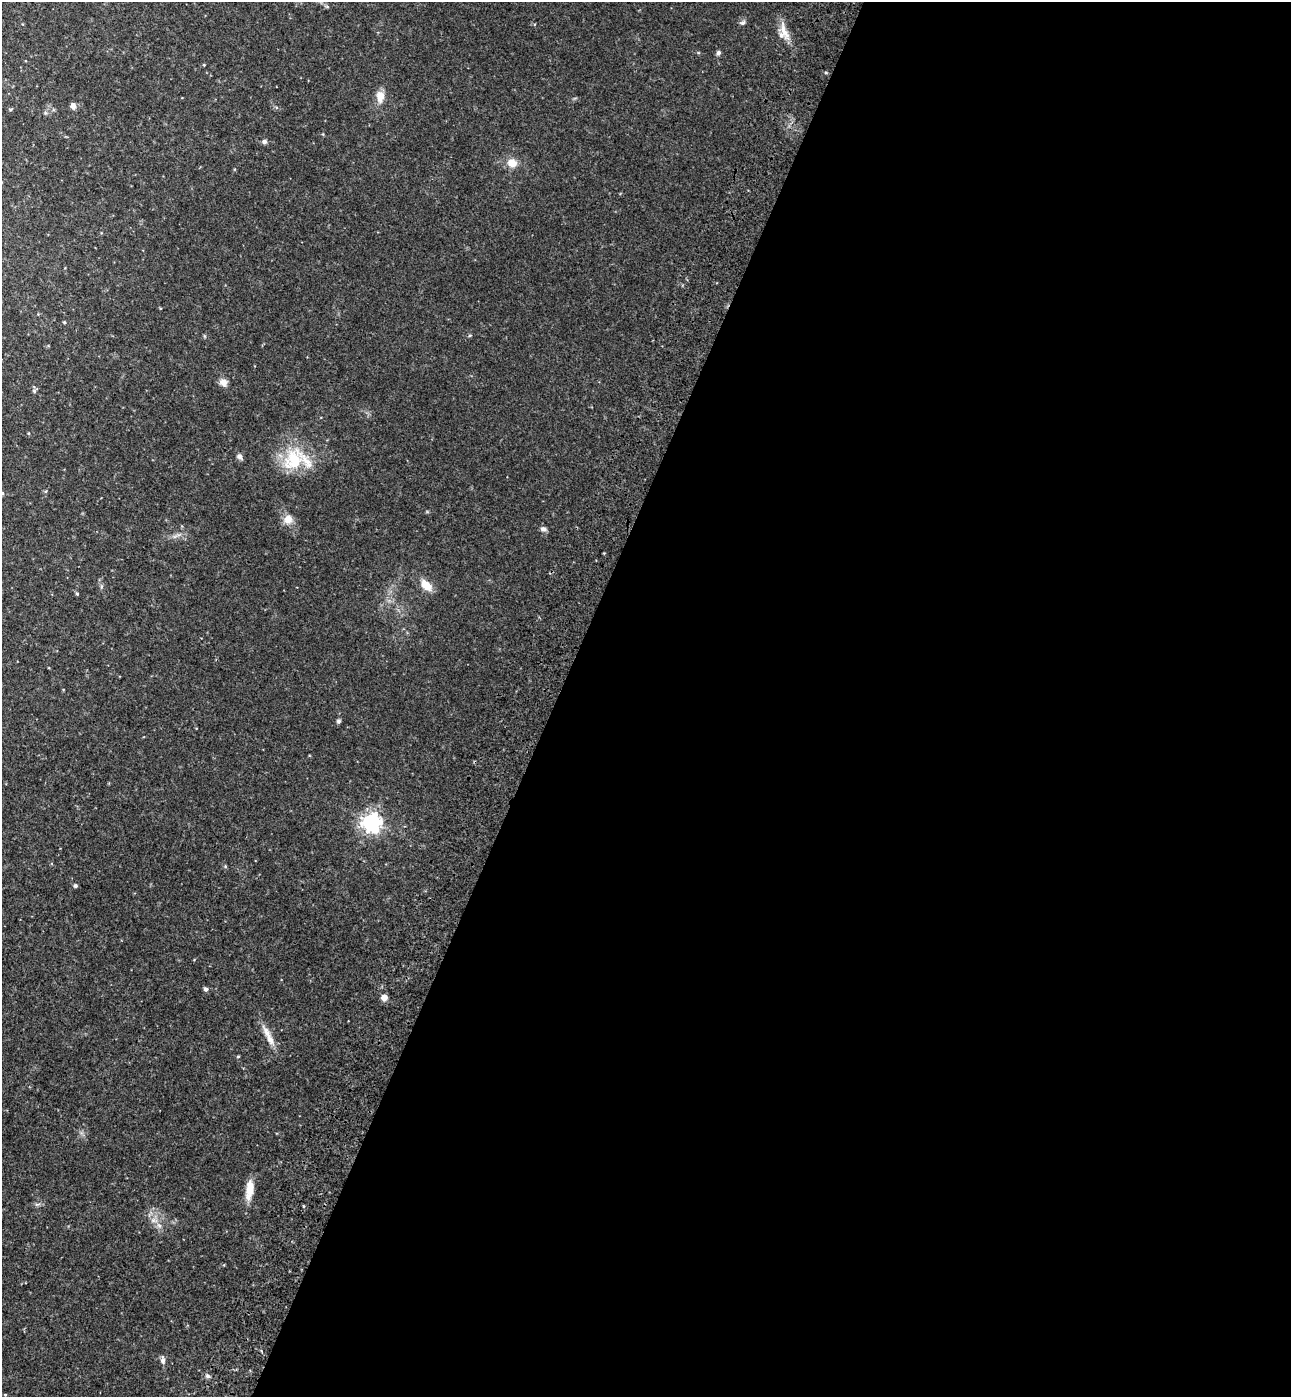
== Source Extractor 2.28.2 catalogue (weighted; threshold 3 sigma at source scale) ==
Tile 12 of 4 x 4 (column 4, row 3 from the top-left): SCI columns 4259-5547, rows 1458-2852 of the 5802 x 5712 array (HDU 1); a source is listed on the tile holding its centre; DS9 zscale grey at full resolution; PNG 1293 x 1399 px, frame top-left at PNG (2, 2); no overlay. Shown black and unused: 57% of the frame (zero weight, under 3 of 4 exposures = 6% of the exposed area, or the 3 px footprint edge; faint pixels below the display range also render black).
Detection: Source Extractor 2.28.2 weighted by HDU 2 'WHT'; one run over the whole footprint, this tile lists its part. Background 0.0388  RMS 0.0065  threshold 0.0294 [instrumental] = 3 sigma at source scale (4.5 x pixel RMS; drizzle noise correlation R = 1.50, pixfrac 1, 0.05/0.05 arcsec/px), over >= 5 px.
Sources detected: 40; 1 inside a brighter listed object's ellipse — not listed separately; the other 39 listed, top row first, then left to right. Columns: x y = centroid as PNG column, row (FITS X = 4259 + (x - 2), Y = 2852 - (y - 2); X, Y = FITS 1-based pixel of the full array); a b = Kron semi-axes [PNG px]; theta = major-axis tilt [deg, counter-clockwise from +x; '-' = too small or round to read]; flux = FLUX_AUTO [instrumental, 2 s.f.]
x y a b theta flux
327 7 6 4 -19 0.89
743 23 8 6 23 1.6
784 31 27 10 -71 8.5
718 53 6 5 - 1.5
204 65 4 3 - 0.59
380 96 14 9 89 6.9
73 106 7 6 - 3.5
10 110 5 4 - 0.78
264 141 6 5 - 2
512 163 10 9 - 8.1
64 322 4 3 - 0.8
470 335 5 4 - 0.71
204 336 6 3 -71 0.65
223 382 11 9 -34 3.7
34 391 7 5 61 1.3
28 433 4 4 - 0.6
239 456 8 6 -53 2.3
293 460 31 27 70 30
2 493 5 4 - 0.83
288 519 13 12 - 5.8
543 529 8 6 -15 2
176 536 16 4 19 2.4
426 585 14 9 -45 9
77 594 4 4 - 0.83
338 721 6 5 - 1.2
371 822 7 7 - 350
225 866 6 3 -73 0.7
75 886 4 4 - 1.4
205 989 6 5 - 1.5
384 997 6 6 - 4.5
267 1032 24 8 -56 7.5
238 1057 5 3 - 0.65
249 1190 23 8 83 11
37 1204 9 4 13 1.4
304 1206 4 3 - 0.56
154 1220 11 6 -10 3.5
163 1360 11 6 -85 2.4
207 1376 7 5 -16 1.6
5 1395 4 3 - 0.61
Isophote crosses this tile's border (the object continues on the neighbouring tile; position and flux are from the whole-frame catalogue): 1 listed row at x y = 2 493